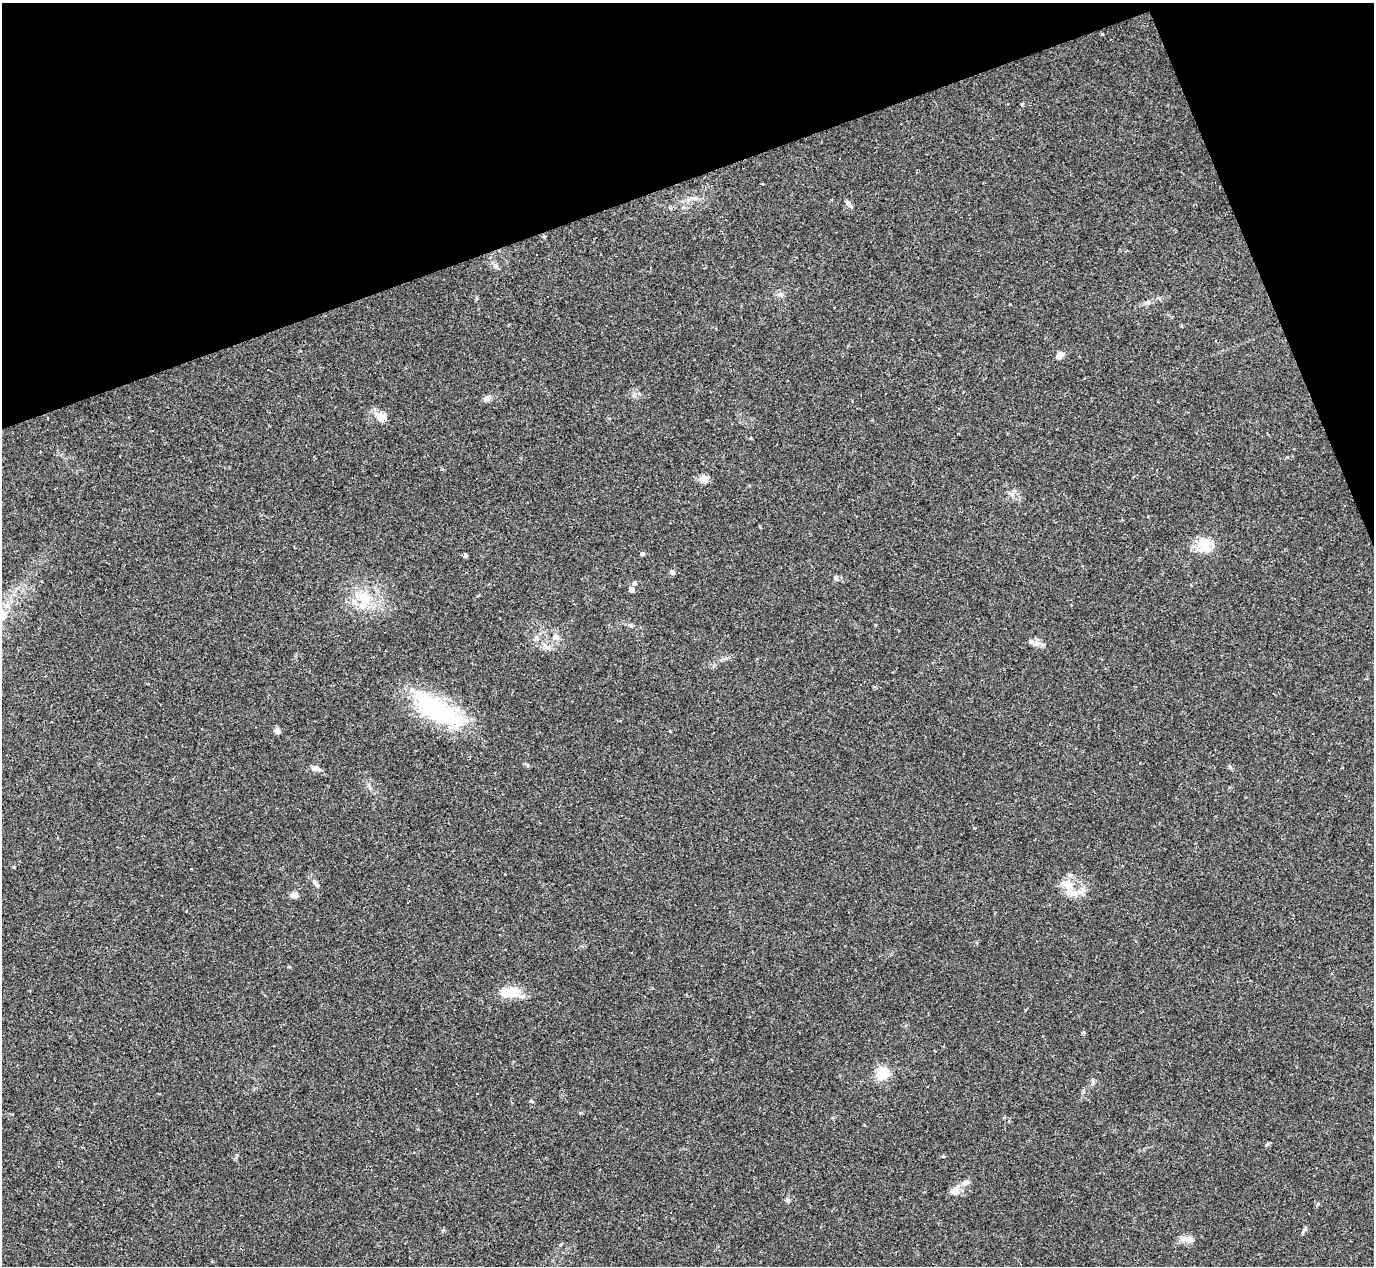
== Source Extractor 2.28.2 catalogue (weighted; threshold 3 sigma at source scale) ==
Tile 3 of 4 x 4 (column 3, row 1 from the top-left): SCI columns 2747-4118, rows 4067-5330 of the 5491 x 5477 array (HDU 1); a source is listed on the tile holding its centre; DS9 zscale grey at full resolution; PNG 1376 x 1268 px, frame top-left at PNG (2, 3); no overlay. Shown black and unused: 18% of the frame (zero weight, under 2 of 3 exposures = <1% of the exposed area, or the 3 px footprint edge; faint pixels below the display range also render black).
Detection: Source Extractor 2.28.2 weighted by HDU 2 'WHT'; one run over the whole footprint, this tile lists its part. Background 0.0643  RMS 0.0057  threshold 0.0256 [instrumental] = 3 sigma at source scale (4.5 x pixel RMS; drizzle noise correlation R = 1.50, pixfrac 1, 0.05/0.05 arcsec/px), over >= 5 px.
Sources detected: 67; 20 cosmic-ray / hot-pixel residue — not listed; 3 inside a brighter listed object's ellipse — not listed separately; the other 44 listed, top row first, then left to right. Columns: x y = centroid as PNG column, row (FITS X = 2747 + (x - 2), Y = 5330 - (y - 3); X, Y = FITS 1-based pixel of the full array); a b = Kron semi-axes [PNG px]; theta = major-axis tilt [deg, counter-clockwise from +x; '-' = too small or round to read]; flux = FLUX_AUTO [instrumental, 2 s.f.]
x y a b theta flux
1102 34 4 3 - 0.61
1022 104 5 3 - 0.62
849 204 8 6 -63 2
536 255 3 3 - 1.1
495 265 7 7 - 1.6
780 294 7 6 - 1.6
1148 302 8 5 17 1.5
835 308 3 3 - 1.6
1060 355 5 4 - 9.4
487 398 8 7 - 2.6
381 416 18 12 -17 5.5
443 469 4 3 - 0.82
703 479 12 9 8 3.4
1204 544 21 15 75 9.8
642 554 4 4 - 1.9
465 556 5 4 - 1.1
672 572 7 5 -25 1.6
836 578 7 4 72 0.91
635 583 4 4 - 1.7
631 590 4 4 - 4.5
365 598 20 16 -14 14
3 615 15 12 45 8.7
631 625 6 4 -45 0.84
555 637 8 8 - 3.4
1031 641 9 7 -41 2.2
546 646 16 4 -39 2.7
435 709 64 29 -30 57
277 731 9 6 -38 1.8
316 768 11 6 -12 2.9
14 867 4 3 - 0.53
315 883 13 5 -52 2
1067 884 19 12 -25 8.7
294 895 9 6 -5 3
511 992 16 9 2 18
1083 1033 5 3 - 0.63
882 1073 5 5 - 80
416 1088 2 2 - 0.5
531 1101 6 3 -70 0.64
1268 1144 6 4 30 0.83
966 1182 14 5 27 2.4
956 1192 10 9 - 3.5
671 1212 3 2 - 0.67
1304 1230 12 3 56 1.3
1188 1239 15 8 -9 4.7
Isophote crosses this tile's border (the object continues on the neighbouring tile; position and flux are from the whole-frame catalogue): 1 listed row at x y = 3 615
Unlisted compact peaks at least as high as the median listed source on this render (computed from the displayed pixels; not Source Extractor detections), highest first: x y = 788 1201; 1230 767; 1287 457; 670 731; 1318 1204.